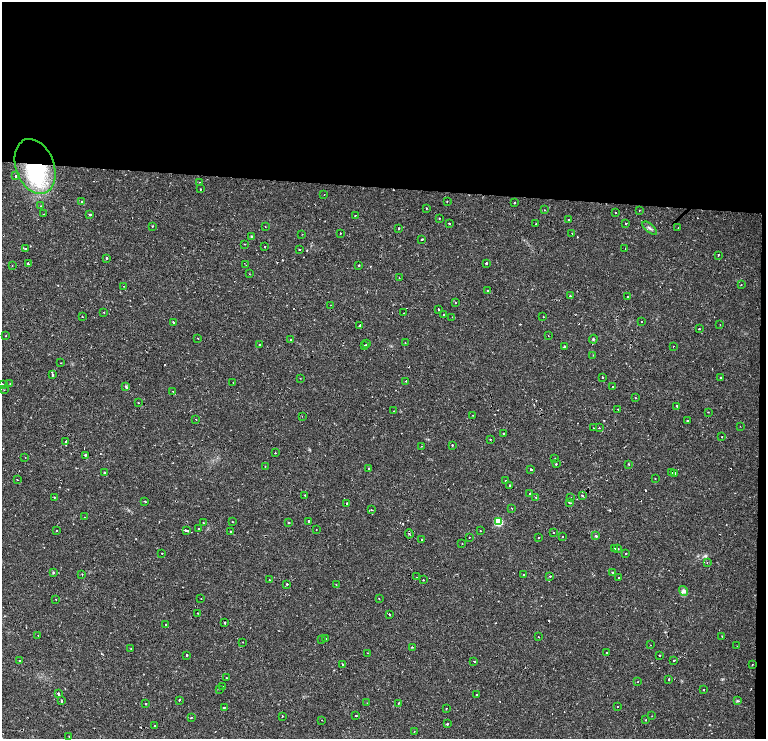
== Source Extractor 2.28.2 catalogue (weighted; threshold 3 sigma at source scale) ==
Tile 4 of 4 x 3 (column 4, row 1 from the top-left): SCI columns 4869-6396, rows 3082-4555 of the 6634 x 4695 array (HDU 1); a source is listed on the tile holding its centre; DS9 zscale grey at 2 x 2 block average (1 PNG px = mean of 2 x 2 image px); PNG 768 x 741 px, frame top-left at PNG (2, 2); each listed source drawn as its Kron ellipse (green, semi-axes under 4 px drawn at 4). Shown black and unused: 27% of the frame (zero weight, under 2 of 4 exposures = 5% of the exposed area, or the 3 px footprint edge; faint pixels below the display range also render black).
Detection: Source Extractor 2.28.2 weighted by HDU 2 'WHT'; one run over the whole footprint, this tile lists its part. Background 0.0253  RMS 0.0041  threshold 0.0185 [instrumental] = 3 sigma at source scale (4.5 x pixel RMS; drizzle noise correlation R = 1.50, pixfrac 1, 0.0396/0.0396 arcsec/px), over >= 5 px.
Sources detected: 252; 1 inside a brighter object's white glare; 26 cosmic-ray / hot-pixel residue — neither listed nor drawn; the other 225 listed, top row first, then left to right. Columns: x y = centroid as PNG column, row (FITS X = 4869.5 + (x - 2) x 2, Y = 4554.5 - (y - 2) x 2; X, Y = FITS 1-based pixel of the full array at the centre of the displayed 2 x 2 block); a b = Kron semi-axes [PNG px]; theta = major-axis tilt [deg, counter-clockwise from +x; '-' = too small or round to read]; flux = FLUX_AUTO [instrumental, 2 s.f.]
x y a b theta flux
35 166 28 19 -69 110
16 176 2 2 - 3.3
200 182 2 2 - 0.79
200 189 2 2 - 4.4
324 194 2 2 - 2
81 201 2 2 - 1.2
447 202 2 2 - 2.7
514 203 2 2 - 0.71
41 206 2 2 - 0.83
426 208 2 2 - 0.59
544 210 2 2 - 0.72
639 211 2 2 - 0.49
615 212 2 2 - 1.5
44 214 2 2 - 0.48
90 214 2 2 - 2.2
355 216 2 2 - 0.72
439 218 2 2 - 1.7
569 220 2 2 - 2
449 223 2 2 - 1.1
536 224 2 2 - 0.97
626 224 2 2 - 1.7
152 226 2 2 - 1.1
265 226 2 2 - 0.83
399 228 2 2 - 0.66
650 228 9 2 -41 1.9
678 228 2 2 - 1.3
340 233 2 2 - 0.88
302 234 2 2 - 0.41
572 234 2 2 - 1.2
251 236 4 2 - 0.74
422 239 2 2 - 2.5
244 244 2 2 - 0.43
265 247 2 2 - 0.72
625 248 2 2 - 1.1
25 249 2 2 - 1.7
300 250 2 2 - 2.2
718 255 2 2 - 0.88
106 258 2 2 - 1.3
28 263 2 2 - 9.8
486 263 2 2 - 3.1
12 265 2 2 - 0.46
246 265 2 2 - 0.53
359 265 2 2 - 1.4
249 274 2 2 - 0.44
399 278 2 2 - 3.8
741 285 2 2 - 1
124 286 2 2 - 0.41
487 291 2 2 - 1.7
570 296 2 2 - 2.2
628 296 2 2 - 2.4
455 302 2 2 - 1.4
331 305 2 2 - 0.33
438 309 2 2 - 3.6
104 312 2 2 - 0.9
404 313 2 2 - 2.4
444 315 2 2 - 5.3
82 317 2 2 - 0.54
452 317 2 2 - 0.4
543 317 2 2 - 1.6
641 321 2 2 - 0.65
174 323 2 2 - 6
720 325 2 2 - 0.34
360 326 2 2 - 5.4
699 329 2 2 - 2
6 336 2 2 - 0.72
548 336 2 2 - 0.71
198 338 2 2 - 0.48
593 339 4 2 - 0.99
291 340 2 2 - 1.9
405 343 3 2 - 0.49
367 344 2 2 - 0.71
260 345 2 2 - 0.69
365 345 2 2 - 2.4
564 346 2 2 - 2.5
673 346 2 2 - 3
593 355 2 2 - 0.84
61 363 2 2 - 0.38
52 375 2 2 - 4.1
602 377 2 2 - 1.1
721 377 2 2 - 3.3
300 378 2 2 - 0.36
406 381 2 2 - 8.1
10 383 2 2 - 0.4
233 383 2 2 - 0.33
2 384 2 2 - 0.94
126 386 3 2 - 2.7
613 387 2 2 - 2.8
4 390 2 2 - 0.45
173 391 2 2 - 1.4
635 398 2 2 - 2.1
138 403 2 2 - 7.8
677 406 2 2 - 3.1
618 409 2 2 - 2
394 411 2 2 - 0.8
708 412 2 2 - 0.38
472 415 2 2 - 0.45
302 416 2 2 - 0.28
196 419 2 2 - 1.6
687 421 2 2 - 3.1
740 426 2 2 - 0.34
594 428 2 2 - 1.2
599 428 2 2 - 0.7
504 433 2 2 - 0.95
722 437 2 2 - 0.49
490 439 2 2 - 0.64
66 441 2 2 - 3
452 445 2 2 - 0.75
421 446 2 2 - 0.27
275 453 2 2 - 1.4
85 455 2 2 - 1.9
25 457 2 2 - 1.4
555 458 2 2 - 0.47
556 464 2 2 - 1.6
629 464 3 2 - 0.82
265 466 2 2 - 0.43
369 468 2 2 - 3
531 470 2 2 - 66
104 473 2 2 - 2.3
671 473 2 2 - 2.7
675 473 2 2 - 5.2
655 479 2 2 - 0.48
17 480 2 2 - 0.82
506 481 2 2 - 2.4
509 485 2 2 - 1.4
530 494 2 2 - 0.99
305 495 2 2 - 0.84
582 496 2 2 - 1.6
54 497 3 2 - 0.53
536 497 3 2 - 0.66
571 497 2 2 - 0.91
145 501 2 2 - 1.6
569 502 2 2 - 1.2
347 503 2 2 - 2
512 508 2 2 - 1.6
371 510 2 2 - 1.1
85 517 2 2 - 0.62
308 521 2 2 - 4.3
232 522 2 2 - 0.41
498 522 3 3 - 57
203 523 2 2 - 3
288 523 2 2 - 1.7
198 529 2 2 - 1.6
316 529 2 2 - 1
56 530 2 2 - 0.39
187 531 3 2 - 12
480 531 2 2 - 0.37
230 532 2 2 - 5.3
553 533 2 2 - 4.3
409 534 4 2 - 2
562 536 2 2 - 0.59
596 536 4 3 - 1
469 537 2 2 - 0.62
538 537 2 2 - 0.88
422 540 2 2 - 0.43
462 543 2 2 - 0.37
615 548 2 2 - 0.75
618 549 2 2 - 1.6
162 553 2 2 - 0.93
626 553 3 2 - 0.6
707 562 2 2 - 0.42
53 572 3 3 - 0.84
612 572 2 2 - 2.6
82 574 2 2 - 0.61
523 575 2 2 - 2.6
550 576 2 2 - 1.9
416 577 2 2 - 1.6
619 578 2 2 - 0.82
269 580 2 2 - 0.77
423 580 2 2 - 1.5
287 584 2 2 - 2.6
336 584 2 2 - 0.85
684 591 5 4 - 2.6
56 599 2 2 - 0.34
201 599 2 2 - 0.34
379 599 2 2 - 0.5
198 613 2 2 - 0.48
389 614 2 2 - 1.7
225 623 2 2 - 2
166 625 2 2 - 1.6
38 635 2 2 - 0.54
722 636 2 2 - 0.49
538 637 2 2 - 1.2
321 639 2 2 - 0.38
325 639 2 2 - 0.75
243 642 2 2 - 0.66
651 645 2 2 - 0.64
737 646 2 2 - 0.54
412 647 2 2 - 1.1
131 649 2 2 - 0.62
607 652 2 2 - 1.3
368 653 2 2 - 1.1
187 655 2 2 - 5.7
660 655 2 2 - 2.7
674 660 3 2 - 1.6
20 661 2 2 - 1.6
474 661 2 2 - 31
343 665 2 2 - 0.85
752 665 2 2 - 0.36
226 677 2 2 - 0.77
669 679 2 2 - 2.1
638 681 2 2 - 0.91
223 686 2 2 - 1
219 689 2 2 - 0.65
704 690 2 2 - 8.5
58 694 3 2 - 6.7
476 694 2 2 - 1.6
179 700 2 2 - 4.1
62 701 2 2 - 8.1
737 701 4 3 - 0.95
367 703 2 2 - 0.4
398 703 2 2 - 2
146 704 2 2 - 1.6
617 707 2 2 - 1.8
224 708 2 2 - 1.1
446 708 2 2 - 1.7
282 716 2 2 - 0.75
356 716 2 2 - 0.86
652 716 2 2 - 0.43
191 718 2 2 - 0.86
322 720 2 2 - 0.38
646 720 2 2 - 1.1
447 724 2 2 - 4.5
155 726 2 2 - 4.7
414 732 2 2 - 0.41
69 737 2 2 - 1.6
Overlapping masked pixels (flux is a lower limit): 4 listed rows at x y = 35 166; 187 531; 409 534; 20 661
Isophote crosses this tile's border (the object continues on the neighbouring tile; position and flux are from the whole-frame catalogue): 1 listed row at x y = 2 384
Diffuse or blended objects may show on this block-average render without a row.